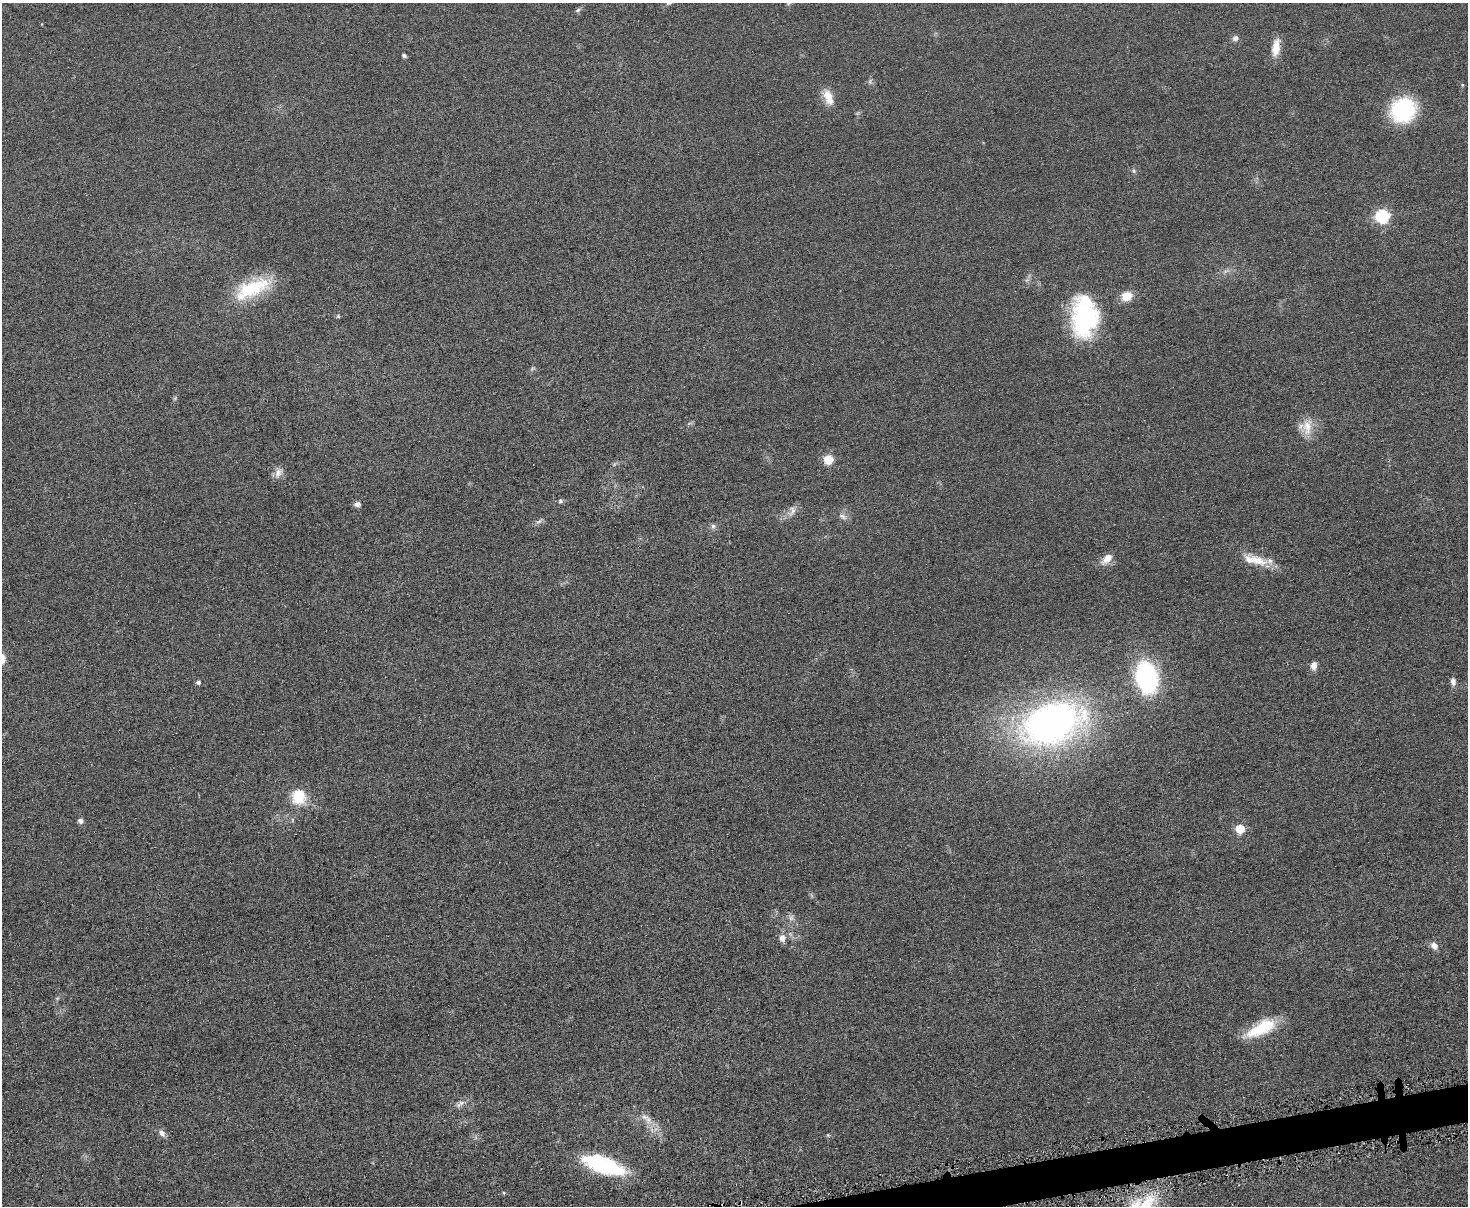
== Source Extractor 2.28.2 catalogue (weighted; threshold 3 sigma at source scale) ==
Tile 5 of 3 x 4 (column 2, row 2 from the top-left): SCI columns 1611-3076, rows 2410-3613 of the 4798 x 4820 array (HDU 1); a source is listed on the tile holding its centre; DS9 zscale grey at full resolution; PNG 1470 x 1208 px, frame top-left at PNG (2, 3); no overlay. Shown black and unused: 1% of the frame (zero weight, under 4 of 8 exposures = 1% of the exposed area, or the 3 px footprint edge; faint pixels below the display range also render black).
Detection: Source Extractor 2.28.2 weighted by HDU 2 'WHT'; one run over the whole footprint, this tile lists its part. Background 0.0578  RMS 0.0079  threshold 0.0323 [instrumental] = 3 sigma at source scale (4.09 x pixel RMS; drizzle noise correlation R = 1.36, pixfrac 0.8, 0.05/0.05 arcsec/px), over >= 5 px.
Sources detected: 47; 1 too faint to see at this stretch — not listed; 2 inside a brighter listed object's ellipse — not listed separately; the other 44 listed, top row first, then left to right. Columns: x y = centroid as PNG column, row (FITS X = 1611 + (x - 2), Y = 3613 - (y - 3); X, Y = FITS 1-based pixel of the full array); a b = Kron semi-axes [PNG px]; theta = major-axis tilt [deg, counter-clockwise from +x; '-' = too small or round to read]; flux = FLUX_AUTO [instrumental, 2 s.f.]
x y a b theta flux
669 3 9 5 24 1.5
789 3 6 4 70 1.1
578 10 8 4 37 1.5
1235 38 8 7 - 2.8
1276 48 20 9 83 11
404 55 5 4 - 1.5
1462 85 5 3 - 0.71
828 97 22 11 -68 10
1403 110 23 21 34 68
1134 171 6 4 -47 1.2
1382 216 6 6 - 110
252 288 50 19 24 42
1127 296 12 10 17 11
338 316 5 5 - 1
1084 317 43 27 89 93
175 398 6 4 46 1
1307 427 25 14 84 13
828 459 5 5 - 32
278 473 15 9 62 4.9
560 501 6 6 - 1.5
357 504 8 6 0 2.7
792 511 17 9 61 5
843 516 13 6 -28 3.1
713 526 7 7 - 2.2
1107 559 16 9 44 7.4
1257 560 29 13 -19 14
1314 666 10 7 80 4.6
1147 677 28 18 -79 110
1453 681 9 6 -79 3.5
198 682 5 5 - 1.9
1052 723 48 30 20 370
299 796 12 10 -89 33
80 821 7 6 - 2.7
1240 829 6 5 - 28
791 918 9 6 74 2.7
782 938 10 9 - 4.5
1434 945 10 8 -56 4.2
1262 1028 35 14 28 31
461 1103 9 7 17 3.2
644 1117 13 7 -6 4.2
162 1133 10 7 -58 3.6
603 1165 47 17 -19 63
504 1193 5 4 - 0.82
723 1204 4 3 - 0.69
Overlapping masked pixels (flux is a lower limit): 1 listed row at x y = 723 1204
Isophote crosses this tile's border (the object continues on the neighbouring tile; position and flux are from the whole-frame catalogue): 2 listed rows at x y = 669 3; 789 3